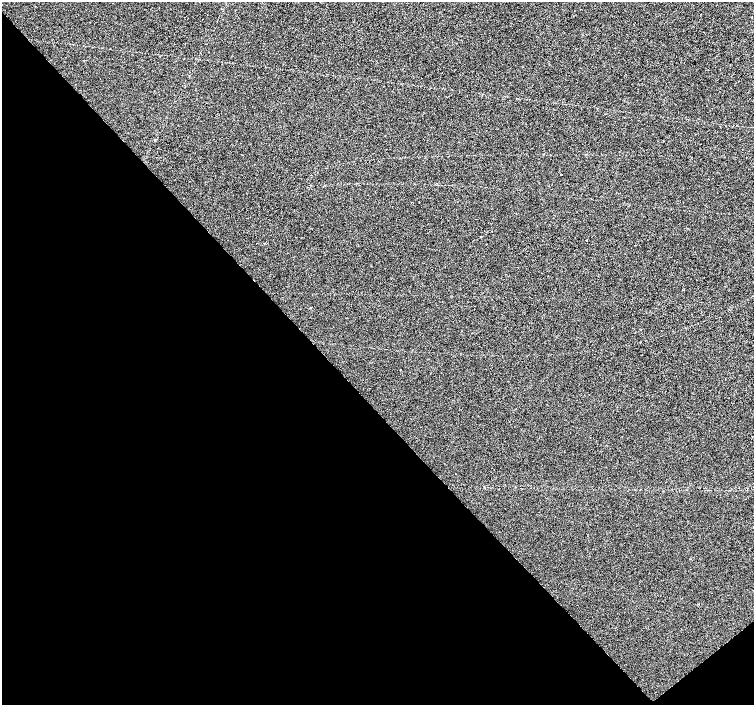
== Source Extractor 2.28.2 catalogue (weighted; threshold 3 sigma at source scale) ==
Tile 14 of 4 x 4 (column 2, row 4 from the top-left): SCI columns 1507-3009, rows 210-1615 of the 6014 x 5977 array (HDU 1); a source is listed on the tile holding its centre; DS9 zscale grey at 2 x 2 block average (1 PNG px = mean of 2 x 2 image px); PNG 756 x 707 px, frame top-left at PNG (2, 2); no overlay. Shown black and unused: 44% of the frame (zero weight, under 2 of 3 exposures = <1% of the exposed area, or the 3 px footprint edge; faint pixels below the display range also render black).
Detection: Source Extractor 2.28.2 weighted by HDU 2 'WHT'; one run over the whole footprint, this tile lists its part. Background -1.32e-05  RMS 0.0057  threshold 0.0256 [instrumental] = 3 sigma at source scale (4.5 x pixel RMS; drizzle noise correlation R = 1.50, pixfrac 1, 0.0396/0.0396 arcsec/px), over >= 5 px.
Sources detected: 4; all 4 listed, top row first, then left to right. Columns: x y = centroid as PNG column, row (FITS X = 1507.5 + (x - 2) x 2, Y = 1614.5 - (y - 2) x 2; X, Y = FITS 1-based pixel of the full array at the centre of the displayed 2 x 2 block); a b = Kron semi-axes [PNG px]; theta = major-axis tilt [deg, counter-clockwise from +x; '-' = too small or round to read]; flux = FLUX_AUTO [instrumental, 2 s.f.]
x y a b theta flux
155 140 3 2 - 0.99
561 174 2 2 - 2.1
492 231 2 2 - 1.8
586 241 2 2 - 0.6